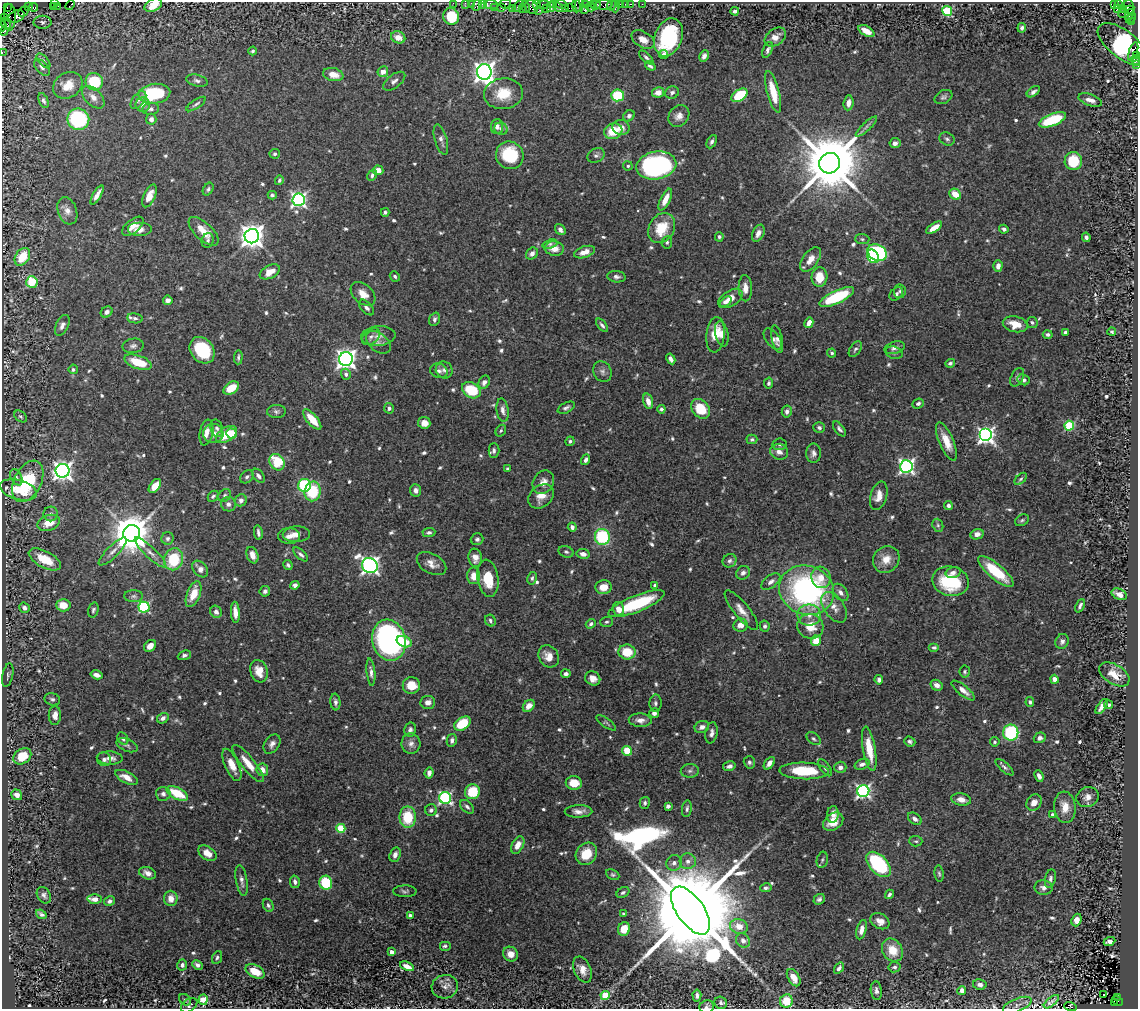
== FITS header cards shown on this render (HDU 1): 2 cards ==
NAXIS1  =                 1136
NAXIS2  =                 1007

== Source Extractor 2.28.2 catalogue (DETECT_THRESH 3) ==
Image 1136 x 1007 px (HDU 1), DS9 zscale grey, 1 PNG px = 1 image px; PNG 1140 x 1011 px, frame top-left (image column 1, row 1007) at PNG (2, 2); each listed source drawn as its Kron ellipse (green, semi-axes under 4 px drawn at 4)
Background 3.05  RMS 0.028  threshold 0.0844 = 3 sigma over >= 5 px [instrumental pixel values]
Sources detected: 712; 1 with non-positive FLUX_AUTO (blend fragments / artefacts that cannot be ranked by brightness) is neither listed nor drawn; of the other 711, the 500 brightest by FLUX_AUTO listed and drawn (211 fainter detections omitted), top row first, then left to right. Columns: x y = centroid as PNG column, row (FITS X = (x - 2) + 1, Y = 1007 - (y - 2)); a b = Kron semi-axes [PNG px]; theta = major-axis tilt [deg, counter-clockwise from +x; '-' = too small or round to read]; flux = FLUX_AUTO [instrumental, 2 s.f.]
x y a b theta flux
54 2 3 2 - 120
453 3 2 2 - 66
465 3 3 2 - 100
471 3 2 2 - 100
482 3 3 2 - 240
505 4 5 4 - 570
544 4 6 2 0 800
554 4 4 2 - 110
561 4 6 3 -12 460
579 4 8 3 87 280
585 4 3 2 - 210
593 4 3 2 - 280
621 4 3 3 - 280
625 4 2 2 - 53
631 4 3 2 - 170
642 4 2 2 - 49
70 5 6 2 45 230
153 5 9 6 26 31
477 5 6 4 69 740
491 5 7 4 -5 1600
536 5 4 3 - 830
596 5 5 2 - 350
603 5 9 4 3 870
611 5 5 2 - 92
1114 5 3 3 - 2000
1118 5 4 3 - 98
54 6 3 2 - 25
58 6 3 2 - 72
518 6 7 3 44 260
576 6 6 3 -86 320
615 6 6 3 89 260
7 7 2 2 - 52
28 7 3 2 - 190
33 7 4 3 - 230
525 7 6 3 -76 790
531 7 7 6 - 1100
551 7 5 3 - 400
558 7 5 3 - 420
590 7 5 3 - 550
1129 7 7 5 -75 890
494 8 3 3 - 210
501 8 3 3 - 440
512 8 3 2 - 350
522 8 3 3 - 610
566 8 3 2 - 110
569 8 4 2 - 1000
1123 8 4 3 - 1300
547 9 4 2 - 620
1117 9 2 2 - 55
584 10 3 2 - 100
538 11 2 2 - 100
735 11 4 4 - 5.1
947 11 5 5 - 150
23 12 6 2 46 250
1126 12 8 5 31 1300
1131 13 4 3 - 800
17 16 8 6 23 2400
451 16 8 8 - 63
1128 16 4 3 - 280
10 17 13 6 -90 1400
5 18 3 2 - 130
1131 18 6 3 45 520
43 22 9 6 0 5.7
1131 22 3 3 - 300
5 23 6 2 -39 520
3 26 5 3 - 160
1022 28 5 4 - 4
4 31 4 2 - 380
866 31 9 5 -31 22
398 37 7 6 - 19
668 37 19 13 69 180
775 37 12 8 35 15
643 39 12 8 -31 17
1122 44 29 13 -38 360
768 50 8 4 67 5.9
253 51 4 4 - 3.6
2 52 2 2 - 64
1133 52 10 3 73 950
664 54 4 3 - 7.5
1136 55 4 3 - 710
704 56 6 4 62 7.9
646 57 9 4 -43 4.8
1135 60 5 3 - 460
43 61 9 4 -49 4.4
1137 65 3 2 - 130
650 66 5 3 - 4.2
42 67 10 5 -46 7.1
383 72 5 5 - 20
484 72 8 7 - 1300
333 75 10 6 -13 22
197 81 11 5 -14 6.2
394 81 13 6 36 8.4
94 82 9 8 - 100
68 85 15 12 31 31
658 92 6 5 - 17
672 92 7 6 - 5.9
773 92 21 6 -76 47
1033 92 7 4 36 6.2
154 94 16 10 7 130
503 94 19 15 5 53
618 95 6 6 - 76
740 95 9 5 33 99
93 97 14 8 -45 15
943 97 9 6 27 5.5
138 100 10 6 53 7.2
1090 100 12 5 -18 13
43 101 8 4 -68 4.7
848 103 7 5 83 12
196 104 11 4 34 4.7
143 105 7 7 - 14
151 109 8 6 8 6.4
629 116 6 5 - 5.6
679 116 12 9 48 14
78 119 11 10 - 240
151 119 5 5 - 8.3
1052 120 14 6 22 110
866 126 14 4 44 6.7
497 127 7 6 - 7
621 127 8 7 - 13
501 129 7 6 - 5.2
613 131 9 7 20 52
441 139 15 6 -74 9.7
947 139 8 6 -27 5
712 142 7 4 63 5
895 143 5 5 - 8.6
275 154 5 5 - 3.7
510 155 14 13 - 88
596 155 9 7 29 6.3
1073 161 9 8 - 68
830 163 10 10 - 19000
656 165 20 14 11 470
628 166 5 4 - 3.7
378 170 5 4 - 12
372 175 6 4 60 4.7
279 180 5 4 - 4.3
208 189 7 5 55 3.9
955 194 6 5 - 28
97 195 11 4 60 12
272 195 4 4 - 4.1
149 196 12 5 66 19
299 200 6 6 - 530
665 200 12 5 64 26
67 211 14 9 -71 13
385 212 4 4 - 3.9
133 226 12 6 39 17
662 228 16 12 59 56
934 228 9 4 34 20
1004 229 5 4 - 6.3
139 230 12 7 0 13
560 230 6 4 -54 8.4
203 231 19 8 -43 29
758 233 9 5 65 11
252 236 7 7 - 1900
719 237 5 4 - 3.7
1086 237 5 4 - 6.2
862 239 7 5 -2 3.6
208 240 7 6 - 4.8
667 242 6 5 - 4
550 244 7 4 18 3.7
554 249 10 7 -8 18
585 252 11 5 18 16
877 253 10 7 -29 180
532 254 7 5 43 11
873 256 7 5 -57 190
22 257 10 6 55 44
811 259 14 7 54 21
998 266 6 4 88 11
270 272 11 6 27 29
395 276 5 4 - 3.7
616 277 9 5 -7 6.3
819 277 10 8 87 37
32 282 6 5 - 75
745 288 13 6 -88 16
900 291 7 6 - 4.8
363 294 14 9 -43 22
896 294 8 5 41 6.2
837 297 19 6 25 130
730 298 13 7 32 22
168 300 5 4 - 8.7
726 302 7 4 38 7.3
366 307 9 5 -49 6.4
107 312 6 5 - 7
135 318 8 5 -8 5.3
435 319 7 5 71 5.9
809 323 5 4 - 15
1032 323 5 5 - 4.5
1015 324 12 7 -12 30
62 325 11 6 65 8.7
602 325 8 3 -51 4.5
1065 332 4 3 - 5.5
1112 332 4 4 - 3.9
722 334 13 6 -78 18
1048 334 5 4 - 5.3
716 335 18 9 84 35
378 336 17 10 6 17
371 337 10 7 39 8.4
773 339 12 6 -53 7.9
777 339 14 5 -78 8.2
378 342 14 9 -40 12
133 346 10 7 10 6.9
895 348 10 6 16 9.8
855 349 8 5 55 5.1
202 350 14 11 -52 88
832 353 4 4 - 3.6
894 353 9 6 -17 5.3
238 357 7 3 87 3.7
346 359 7 6 - 1100
671 359 5 4 - 8.5
138 362 14 6 -19 52
950 363 5 4 - 3.9
73 369 5 4 - 4.1
444 370 9 8 - 8
439 371 9 7 -18 6.9
602 371 10 8 -63 7.3
346 374 5 5 - 7.1
1017 377 10 6 62 6.6
1023 380 6 5 - 6.6
484 382 7 5 60 9.6
769 383 5 4 - 4.7
231 388 8 5 35 38
471 390 10 7 -32 81
648 401 8 4 -74 13
918 404 6 4 23 4.9
389 408 5 5 - 6.3
566 408 9 5 27 5.6
661 409 4 4 - 4.4
701 409 11 8 -49 58
503 410 12 6 -83 11
276 411 9 6 4 5.6
787 411 6 5 - 6.4
21 416 7 5 -38 3.7
312 419 12 5 -50 36
424 423 6 5 - 15
1069 426 5 4 - 130
819 427 6 5 - 5.4
217 428 9 6 -72 5.2
839 429 9 4 -52 5.2
501 431 6 5 - 3.7
206 433 13 6 78 16
213 433 10 9 - 15
227 434 12 7 32 55
232 434 6 5 - 17
986 435 6 6 - 660
752 439 5 4 - 4.1
570 441 5 4 - 4.5
946 441 20 7 -67 29
780 444 7 6 - 5.1
494 451 7 5 89 5.7
779 452 9 7 -19 13
813 453 10 7 -90 8.4
586 460 5 3 - 6.9
277 462 9 7 -57 59
906 466 6 6 - 570
508 469 3 3 - 5.3
62 471 7 7 - 1100
258 476 8 5 -52 7
16 477 8 5 -63 5.6
247 477 7 5 40 4.7
1021 479 7 4 46 3.7
28 481 22 13 63 120
543 482 12 10 56 18
304 485 6 6 - 150
155 486 8 5 52 30
18 490 19 9 -15 32
416 490 6 5 - 8
313 491 10 8 78 79
225 495 7 5 46 4.3
213 496 6 4 46 4.1
541 496 14 10 39 23
879 496 15 8 73 19
241 500 6 5 - 8.7
228 504 7 7 - 8.5
948 506 4 4 - 5.4
51 514 7 7 - 7
1022 520 7 5 30 3.8
49 523 11 7 20 29
938 525 7 5 -69 3.9
572 527 4 4 - 8.3
429 532 6 4 5 4.6
131 533 8 8 - 6200
258 533 7 3 -82 5.6
296 534 13 8 2 15
977 534 7 5 12 11
289 536 11 8 1 11
602 537 8 7 - 140
168 538 6 6 - 5
477 539 6 6 - 5.1
113 551 19 6 45 11
566 552 8 5 -19 4.5
150 553 21 5 -43 14
301 554 9 4 -44 6
583 554 7 5 -11 10
252 555 8 5 -70 18
475 558 9 6 -81 14
45 559 18 8 -28 46
174 559 11 9 71 82
886 559 14 12 46 25
730 561 7 6 - 6.1
431 564 16 9 -30 16
288 565 5 4 - 4.9
370 566 8 7 - 820
200 569 9 6 -48 12
953 572 7 5 14 7.5
996 572 22 7 -40 78
743 573 7 6 - 8.3
474 576 8 6 -89 25
821 577 11 9 -73 21
488 578 19 10 -82 55
532 578 6 4 81 4.1
951 581 18 14 -12 120
771 582 11 6 38 8.6
295 585 4 4 - 6.8
655 585 4 3 - 4.4
603 587 8 7 - 24
807 590 28 24 -20 440
265 591 5 5 - 5.5
841 592 10 6 -53 8.5
194 594 13 6 68 33
1119 594 8 5 -25 11
134 596 9 6 0 5.8
636 604 30 8 22 130
63 605 7 6 - 28
1080 606 7 4 65 5.2
144 607 5 5 - 230
834 607 17 10 -56 19
24 608 5 5 - 7.3
618 609 7 5 -73 14
93 610 8 5 75 4
741 610 25 7 -51 19
216 612 6 5 - 7.2
235 612 10 4 -86 16
809 615 11 10 - 19
490 621 6 5 - 4.4
606 622 6 5 - 4.1
591 624 5 4 - 4.5
740 625 7 6 - 16
765 626 5 5 - 4.5
810 626 13 12 - 38
389 640 21 16 -75 610
816 641 5 5 - 35
1062 641 8 6 68 6.6
404 642 8 5 -23 34
150 646 7 5 44 18
934 647 5 4 - 4.1
627 652 8 7 - 53
184 655 7 4 21 4.6
549 656 11 9 -54 23
259 671 11 8 -73 25
371 672 14 4 -84 8.1
965 672 6 5 - 3.7
566 674 5 4 - 6.6
1114 674 17 9 -32 27
8 675 12 5 78 5
96 675 6 4 -16 11
593 678 8 6 -33 15
1054 679 4 4 - 10
879 680 5 4 - 6.7
411 685 8 8 - 32
937 685 6 5 - 10
963 690 14 5 -39 14
52 699 8 6 -16 5.3
335 702 8 5 -85 5.9
428 702 7 6 - 11
1030 702 5 4 - 4.3
655 703 8 6 87 5.3
1109 705 4 4 - 4.7
529 706 7 5 48 15
1102 706 9 4 55 10
654 713 5 5 - 6
55 715 9 6 88 15
163 718 6 5 - 7
640 720 11 6 -4 12
606 723 11 4 -35 3.6
462 724 9 6 34 72
702 727 7 5 21 9.5
410 730 7 6 - 6
1011 732 8 7 - 180
712 733 10 6 79 8.7
1040 738 6 5 - 7.8
123 739 6 5 - 5.5
814 739 8 5 -38 4.2
452 740 6 5 - 6.8
910 741 6 5 - 5
995 742 5 4 - 3.7
272 744 10 7 55 9.6
411 744 10 9 - 11
127 745 11 6 -22 5.2
869 749 22 6 -80 50
627 751 5 4 - 48
22 756 10 7 35 49
110 758 13 6 -4 11
104 759 7 6 - 5.9
749 762 6 5 - 4.9
248 763 23 6 -51 29
769 763 7 4 52 13
862 764 8 5 21 8.3
232 765 17 7 -66 22
729 766 6 4 14 7.6
840 767 6 5 - 9.2
1004 767 11 4 -40 5.7
825 768 10 5 -54 5.3
262 770 6 5 - 17
690 771 9 7 3 6.5
804 771 25 8 -2 93
429 773 5 4 - 7
1039 776 6 4 -67 7.9
126 777 12 5 -26 19
574 783 8 7 - 32
863 791 6 6 - 470
472 792 8 7 - 65
177 793 11 5 -27 62
163 794 7 7 - 7.1
17 795 6 5 - 11
1087 797 11 10 - 13
445 798 6 6 - 320
961 799 10 6 -11 13
1034 802 9 7 55 17
645 803 6 5 - 4.5
668 806 4 4 - 6.9
467 807 8 5 -43 5.4
1065 807 16 11 -84 25
687 809 8 5 83 5.1
431 810 6 5 - 6.1
578 811 14 6 1 13
833 814 8 6 83 12
1052 814 4 4 - 4.8
408 817 10 8 -89 70
915 819 8 5 -39 7.3
833 822 11 8 37 32
341 828 4 4 - 77
916 841 6 5 - 3.8
518 845 9 6 63 18
207 853 10 6 -35 19
586 854 12 10 52 43
395 855 7 5 72 8.5
822 860 8 5 79 3.7
688 861 8 8 - 11
674 863 8 7 - 8.2
878 864 15 9 -47 190
147 873 9 6 -19 12
939 874 8 4 -83 3.7
613 875 7 5 -28 3.6
1050 879 9 5 79 6.4
242 880 15 5 -80 9.4
295 882 6 5 - 6.9
326 883 7 6 - 86
766 888 6 4 11 4.1
1044 888 9 7 -7 8.6
405 891 11 6 1 5.1
623 892 7 5 31 4.5
889 894 5 3 - 4.5
44 895 9 6 -57 6
171 898 8 6 -86 18
95 899 7 5 2 14
819 899 6 5 - 5.6
110 901 6 4 30 6.4
268 905 7 5 -64 4.5
690 911 27 13 -55 79000
41 914 6 3 -38 5.3
624 914 3 3 - 4
410 915 4 3 - 4.6
1077 920 6 5 - 13
880 921 10 7 -27 14
739 926 9 7 -15 25
624 929 7 6 - 32
861 930 10 5 75 13
743 940 7 6 - 10
1109 941 6 4 24 14
445 946 6 5 - 3.8
892 950 12 9 -56 37
391 952 4 4 - 13
511 954 8 7 - 16
217 958 7 4 68 3.9
182 965 5 5 - 6.7
198 965 5 4 - 6.7
407 966 7 4 -24 17
894 967 6 5 - 4.9
839 968 6 4 56 5.5
582 969 13 8 -65 19
255 971 10 6 -28 32
794 978 9 5 -59 26
980 985 7 5 -12 7.7
445 987 13 12 - 13
962 990 4 4 - 11
876 991 9 5 -84 6.8
1104 994 3 2 - 5.1
605 995 5 4 - 69
697 995 6 4 -84 6.4
1117 997 3 2 - 600
185 1000 6 5 - 3.6
203 1000 5 4 - 40
786 1001 7 6 - 52
1117 1001 6 2 -32 380
1051 1002 9 4 38 7.1
721 1003 6 6 - 6
1115 1003 4 3 - 380
189 1005 9 6 38 5.4
1017 1005 15 6 21 11
707 1007 7 6 - 6.6
1070 1007 6 3 -20 400
At the frame edge (FLAGS 8, measured only in part): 16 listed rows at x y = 54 2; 453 3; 465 3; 471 3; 482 3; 505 4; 153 5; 477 5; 3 26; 4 31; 2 52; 1136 55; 1135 60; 1137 65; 707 1007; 1070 1007
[211 fainter detections neither listed nor drawn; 1 non-positive-flux detection neither listed nor drawn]